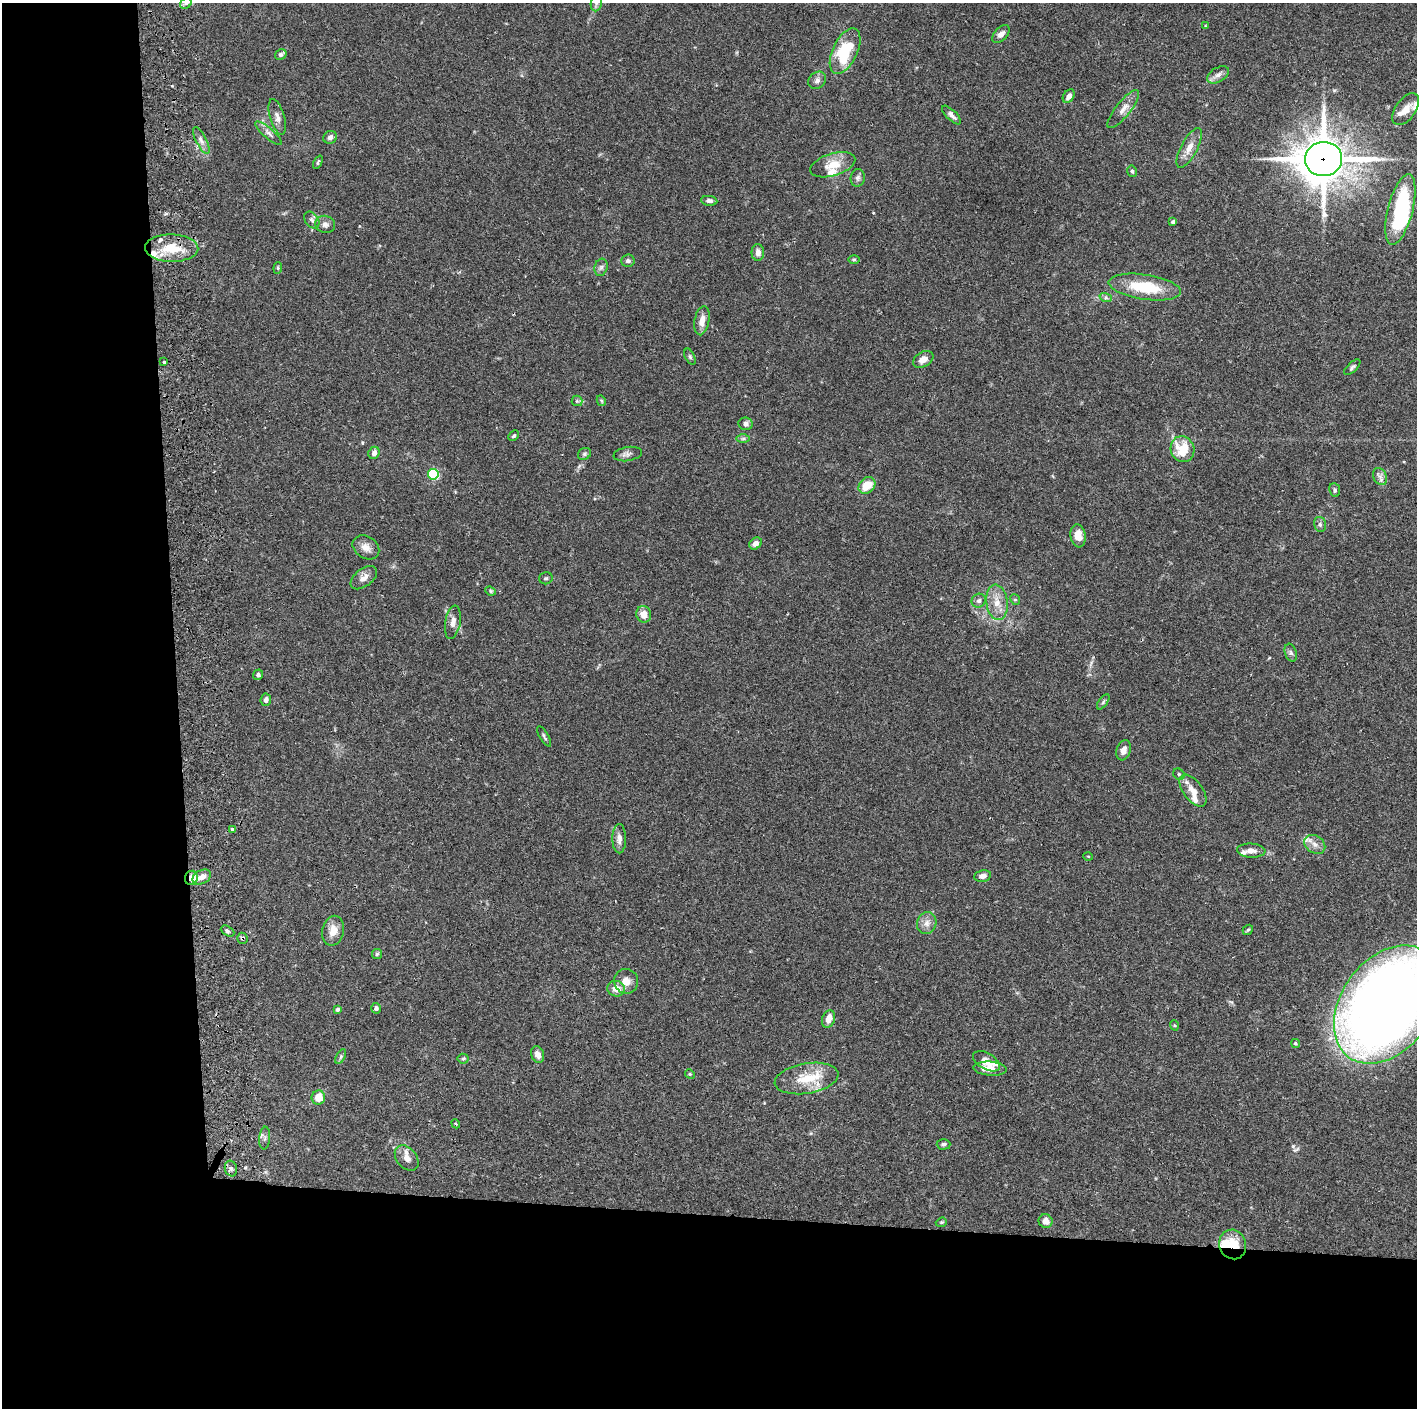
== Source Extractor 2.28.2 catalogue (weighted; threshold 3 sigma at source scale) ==
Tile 7 of 3 x 3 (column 1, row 3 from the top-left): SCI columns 59-1473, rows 5-1410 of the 4359 x 4230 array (HDU 1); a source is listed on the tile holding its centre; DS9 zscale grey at full resolution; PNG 1419 x 1410 px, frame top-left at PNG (2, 3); each listed source drawn as its Kron ellipse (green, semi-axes under 4 px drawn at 4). Shown black and unused: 24% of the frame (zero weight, under 2 of 3 exposures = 3% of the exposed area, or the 3 px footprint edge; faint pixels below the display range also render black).
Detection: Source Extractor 2.28.2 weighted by HDU 2 'WHT'; one run over the whole footprint, this tile lists its part. Background 0.0769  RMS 0.005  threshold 0.0226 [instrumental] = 3 sigma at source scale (4.5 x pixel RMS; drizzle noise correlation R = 1.50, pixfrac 1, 0.05/0.05 arcsec/px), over >= 5 px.
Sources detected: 125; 2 inside a brighter object's white glare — neither listed nor drawn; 12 inside a brighter listed object's ellipse — not listed separately; the other 111 listed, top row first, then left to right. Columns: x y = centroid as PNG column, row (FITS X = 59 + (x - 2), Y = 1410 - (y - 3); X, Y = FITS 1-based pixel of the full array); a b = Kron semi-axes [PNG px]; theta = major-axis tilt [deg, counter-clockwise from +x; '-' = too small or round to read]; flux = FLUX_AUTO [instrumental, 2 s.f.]
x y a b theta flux
186 3 6 5 - 1.2
596 3 8 5 82 1.2
1206 26 4 3 - 0.45
1001 34 10 6 46 2.5
845 51 24 12 65 24
281 54 6 5 - 1.5
1218 75 12 7 30 2.4
817 80 9 8 - 2
1069 96 7 5 59 3.1
1123 109 24 7 51 4.1
1406 109 18 10 55 5.2
951 115 12 5 -44 2.1
277 117 18 7 -74 3
269 133 17 5 -41 2.2
330 137 7 6 - 1.8
201 140 15 5 -63 2.3
1189 148 22 8 62 5.1
1324 159 18 17 - 1600
318 162 7 3 65 0.78
833 165 23 11 17 8.6
1132 171 6 4 -75 0.78
858 178 9 7 84 1.6
709 201 8 4 -8 1.6
1400 210 36 12 76 45
312 220 9 6 -53 1.6
1173 222 4 4 - 1.5
325 224 10 8 -17 2.2
172 248 27 13 -1 14
758 252 8 6 -89 3
854 259 6 4 0 0.65
628 261 7 6 - 1.2
601 267 9 6 73 1.4
278 268 6 4 85 0.67
1145 287 36 12 -8 21
1106 298 6 4 -18 0.91
702 321 15 7 80 4.2
690 357 8 4 -64 0.92
923 359 11 7 31 3.9
164 362 3 3 - 2
1352 367 10 4 44 1.1
577 401 5 5 - 0.83
601 401 5 4 - 0.58
745 424 7 6 - 1.6
514 436 6 4 45 0.8
743 438 7 4 1 0.88
1182 449 13 11 -68 13
374 453 6 5 - 2.5
584 454 7 5 33 1
628 454 14 7 9 2
433 474 5 5 - 48
1380 476 9 6 -67 1.9
867 485 9 7 43 8.8
1335 490 7 5 -81 0.98
1320 524 8 6 -74 1.3
1078 536 11 7 -81 4.8
756 543 7 5 40 2.8
366 547 14 11 -34 4
364 578 15 8 37 3.5
546 578 7 6 - 1
490 591 5 4 - 0.65
1015 600 5 4 - 0.93
979 601 7 6 - 1.6
997 602 18 11 -82 6.7
644 614 8 7 - 4.9
453 622 17 7 80 3.3
1291 653 9 5 -71 1.4
258 675 5 5 - 1.3
266 700 6 5 - 1.8
1103 702 9 4 55 0.98
544 736 11 4 -59 0.99
1124 750 10 7 72 2.7
1179 774 6 5 - 0.83
1193 791 18 9 -54 5.2
232 829 3 3 - 1.3
619 839 14 7 -90 2.9
1315 844 11 8 -34 3.2
1251 851 14 7 -3 3.2
1088 856 4 3 - 0.5
983 876 8 5 10 2.6
202 877 10 7 27 3.6
191 878 7 6 - 3.2
927 923 11 9 70 3.3
1248 930 6 4 41 0.71
227 931 7 4 -28 1
333 931 15 10 77 5.8
242 938 5 5 - 1
377 954 5 5 - 0.71
626 981 12 12 - 4.7
616 989 9 8 - 5.1
1387 1005 65 45 54 670
376 1008 5 5 - 1.2
337 1010 4 3 - 1.1
828 1019 9 6 70 4.6
1174 1025 5 3 - 0.51
1295 1043 5 4 - 0.71
538 1055 8 6 -67 3.1
341 1056 8 4 60 0.82
463 1059 5 5 - 0.72
986 1061 15 8 -30 5
990 1069 17 7 -4 5.6
690 1074 5 4 - 0.56
807 1078 32 15 9 14
318 1097 7 7 - 6.9
456 1124 4 3 - 0.56
265 1138 11 5 85 1.6
944 1144 7 5 2 1.1
407 1158 14 9 -49 3.7
231 1169 8 6 -75 1.6
1046 1221 7 6 - 3.6
941 1222 6 4 20 0.66
1233 1244 15 13 -68 12
Overlapping masked pixels (flux is a lower limit): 5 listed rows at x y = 1324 159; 172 248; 191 878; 242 938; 1233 1244
Isophote crosses this tile's border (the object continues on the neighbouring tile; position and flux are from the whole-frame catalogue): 3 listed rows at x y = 186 3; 596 3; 1387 1005